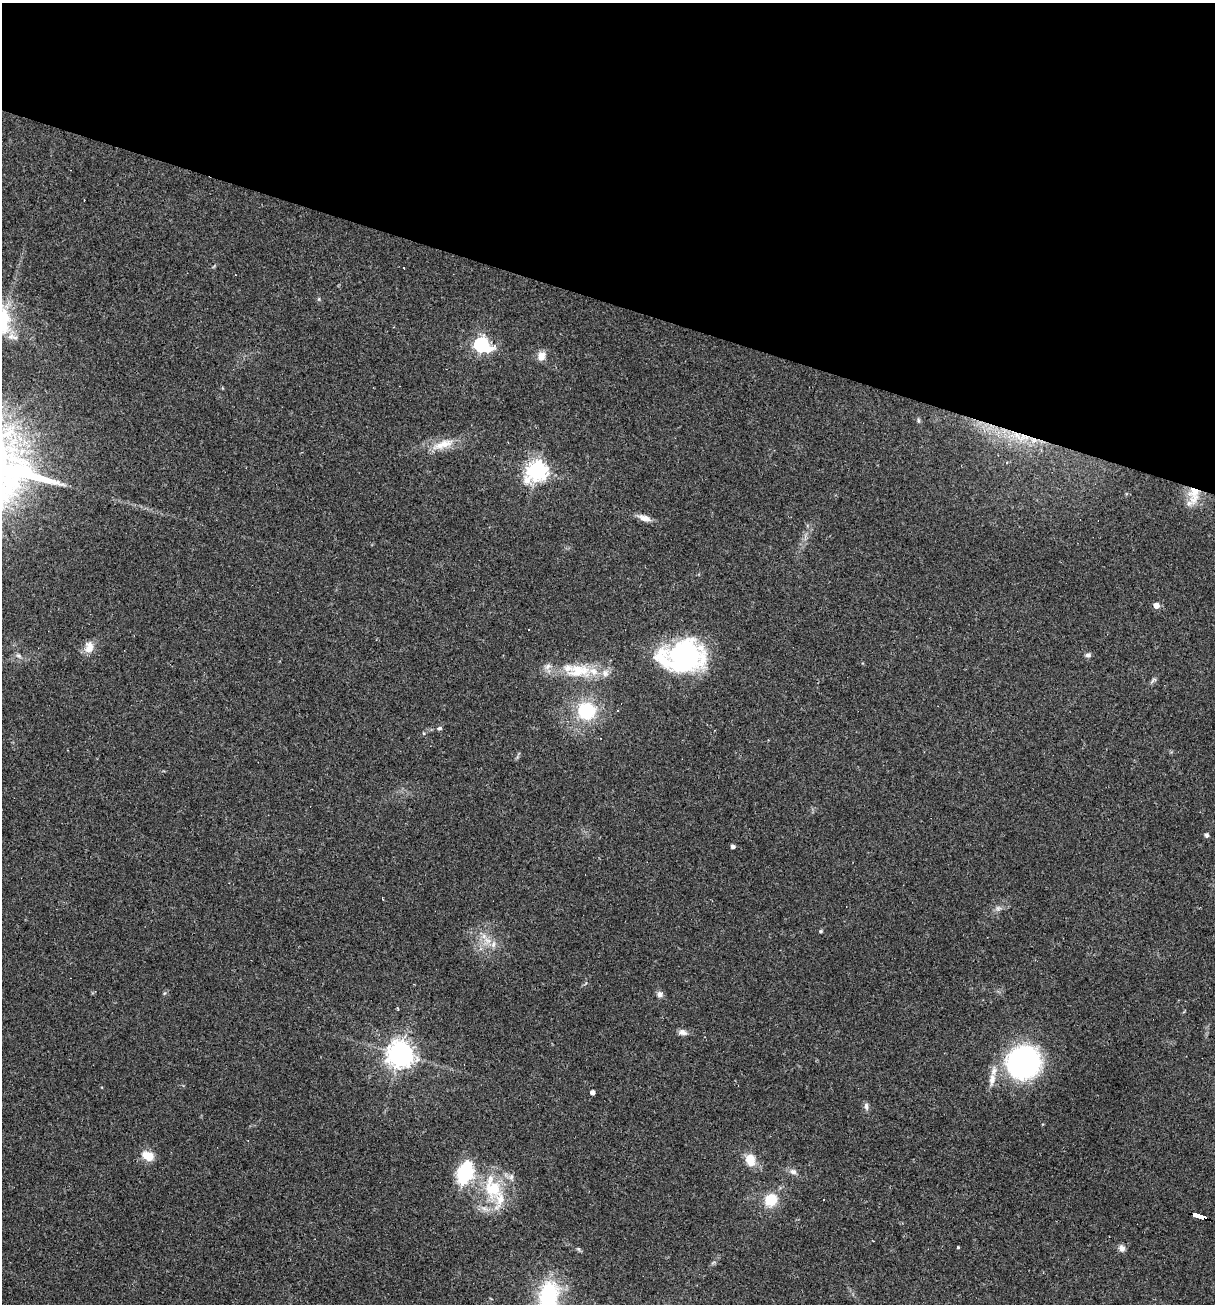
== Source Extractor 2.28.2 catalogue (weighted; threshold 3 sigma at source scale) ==
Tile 2 of 4 x 4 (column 2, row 1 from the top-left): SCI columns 1464-2676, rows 3907-5208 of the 5227 x 5208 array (HDU 1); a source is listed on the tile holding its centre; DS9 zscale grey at full resolution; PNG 1217 x 1306 px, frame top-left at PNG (2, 3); no overlay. Shown black and unused: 23% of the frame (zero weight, under 2 of 3 exposures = <1% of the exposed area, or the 3 px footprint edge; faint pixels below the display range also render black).
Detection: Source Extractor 2.28.2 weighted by HDU 2 'WHT'; one run over the whole footprint, this tile lists its part. Background 0.0665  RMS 0.0055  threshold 0.0247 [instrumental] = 3 sigma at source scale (4.5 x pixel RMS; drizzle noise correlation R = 1.50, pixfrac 1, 0.05/0.05 arcsec/px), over >= 5 px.
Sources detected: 56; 6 cosmic-ray / hot-pixel residue — not listed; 8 inside a brighter listed object's ellipse — not listed separately; the other 42 listed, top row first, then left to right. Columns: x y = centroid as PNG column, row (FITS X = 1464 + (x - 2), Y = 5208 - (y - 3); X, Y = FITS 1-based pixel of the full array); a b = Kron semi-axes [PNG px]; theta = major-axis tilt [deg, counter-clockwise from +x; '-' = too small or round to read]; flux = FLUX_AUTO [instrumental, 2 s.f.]
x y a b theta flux
319 299 5 5 - 0.69
2 319 40 19 -85 30
481 345 7 6 - 130
541 356 12 10 78 4.2
918 420 6 4 -72 0.74
1017 436 24 7 -43 8.5
443 444 34 10 19 10
537 471 8 7 - 310
1194 494 25 13 85 13
644 518 17 7 -16 4
1156 605 5 4 - 5.4
89 647 16 11 80 5.3
1088 655 8 5 13 1.4
19 656 9 4 -35 1.4
684 656 44 33 4 76
578 671 37 19 5 22
1153 680 12 4 40 1.3
587 710 19 19 - 30
440 728 7 5 16 0.94
1206 835 4 4 - 1.5
733 847 5 4 - 1.3
998 908 8 6 7 1.7
821 931 5 4 - 0.66
487 940 11 7 -43 4.4
660 994 8 8 - 2.1
682 1032 11 7 -13 2.5
400 1054 8 8 - 540
1023 1062 23 22 - 140
992 1080 18 8 82 4.8
592 1092 4 4 - 2.7
866 1106 11 5 -83 1.8
148 1156 12 9 -23 8.9
750 1160 16 12 -72 8.1
465 1172 23 15 73 34
793 1172 10 7 -23 2.3
493 1188 41 23 -73 31
771 1199 10 9 - 18
823 1199 3 3 - 1.7
1198 1215 13 3 -18 84
958 1247 3 3 - 0.55
1122 1248 9 7 -44 2.3
549 1297 40 24 82 41
Overlapping masked pixels (flux is a lower limit): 3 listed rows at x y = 1017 436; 1194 494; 1198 1215
Isophote crosses this tile's border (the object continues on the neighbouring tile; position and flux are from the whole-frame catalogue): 2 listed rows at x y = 2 319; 549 1297